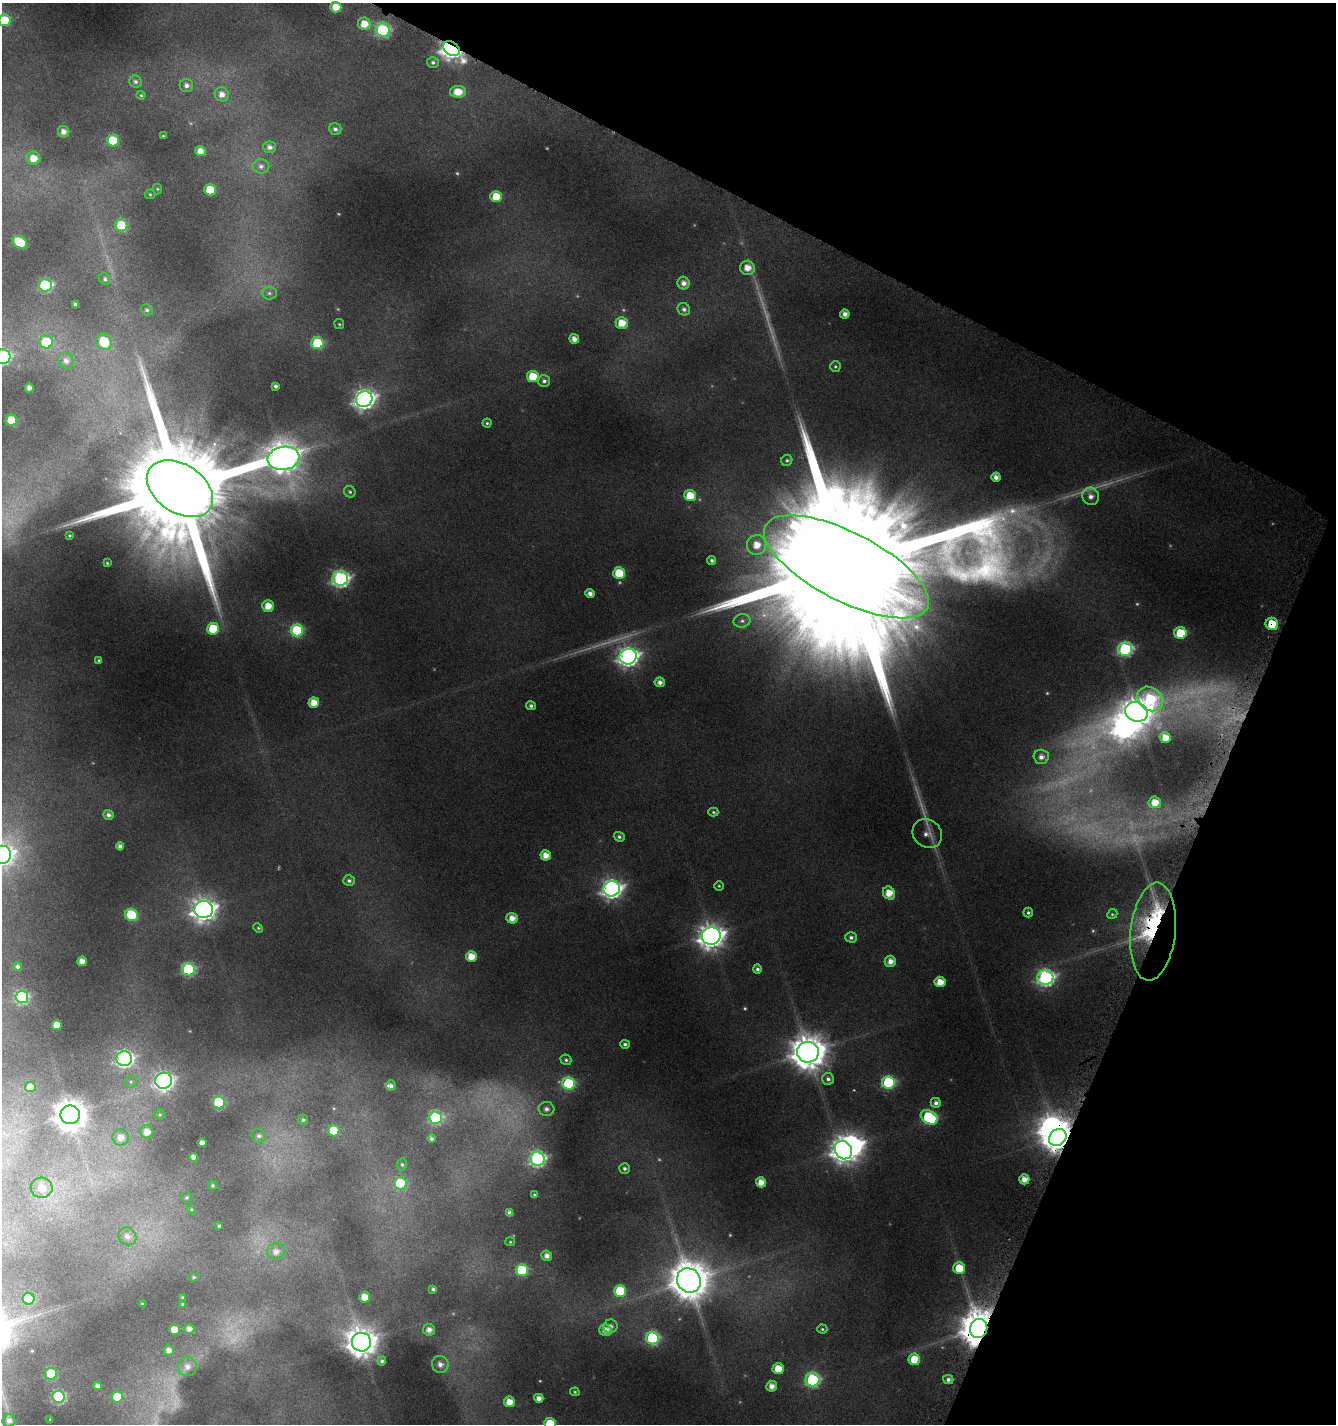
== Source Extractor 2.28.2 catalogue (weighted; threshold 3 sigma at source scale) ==
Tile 8 of 4 x 4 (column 4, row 2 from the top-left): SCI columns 4218-5551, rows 2876-4297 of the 5861 x 5722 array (HDU 1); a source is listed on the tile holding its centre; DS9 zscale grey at full resolution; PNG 1338 x 1426 px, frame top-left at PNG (2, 3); each listed source drawn as its Kron ellipse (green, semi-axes under 4 px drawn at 4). Shown black and unused: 22% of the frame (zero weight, under 4 of 8 exposures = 2% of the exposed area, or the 3 px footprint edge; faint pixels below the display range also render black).
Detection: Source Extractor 2.28.2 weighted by HDU 2 'WHT'; one run over the whole footprint, this tile lists its part. Background 0.0867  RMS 0.0095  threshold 0.0388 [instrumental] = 3 sigma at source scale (4.09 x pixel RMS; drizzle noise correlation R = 1.36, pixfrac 0.8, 0.0396/0.0396 arcsec/px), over >= 5 px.
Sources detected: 222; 20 too faint to see at this stretch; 4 inside a brighter object's white glare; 1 long thin detection or spike segment (spike, bleed or trail) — neither listed nor drawn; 1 inside a brighter listed object's ellipse — not listed separately; the other 196 listed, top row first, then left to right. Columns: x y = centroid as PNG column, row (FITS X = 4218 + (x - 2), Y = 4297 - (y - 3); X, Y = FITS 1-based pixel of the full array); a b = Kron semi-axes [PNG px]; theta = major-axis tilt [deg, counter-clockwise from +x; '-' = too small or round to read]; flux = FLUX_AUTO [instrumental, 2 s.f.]
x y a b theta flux
336 7 5 5 - 13
4 20 6 6 - 30
364 24 6 6 - 13
383 30 7 6 - 130
451 49 9 6 -35 570
433 62 6 5 - 2.2
136 82 6 6 - 2.4
186 85 7 6 - 3.6
458 92 8 6 0 15
222 94 7 7 - 6.5
141 95 4 4 - 1
335 129 6 6 - 2.8
64 132 6 5 - 5.7
163 136 4 3 - 0.75
113 140 6 6 - 30
270 147 6 6 - 4
200 151 5 5 - 7.7
33 158 7 6 - 11
261 166 8 7 - 3.9
157 189 5 5 - 1.1
210 190 5 5 - 22
150 194 5 5 - 1.1
496 197 5 5 - 18
121 225 6 6 - 37
20 242 7 5 -32 38
747 268 7 7 - 10
105 279 6 5 - 2
683 283 6 6 - 5.5
45 285 7 6 - 82
269 293 7 6 - 2.7
75 304 3 3 - 2.3
684 309 6 6 - 2.9
147 310 6 5 - 1.9
845 314 4 4 - 4.8
622 323 6 6 - 14
339 324 5 4 - 1
574 339 5 4 - 6.4
46 342 7 6 - 33
104 342 9 7 -57 30
317 343 6 6 - 62
3 356 8 7 - 170
66 361 8 7 - 5.2
835 366 5 5 - 1.3
533 376 5 5 - 22
544 381 6 6 - 2.8
275 386 4 3 - 2.4
29 388 4 4 - 4.6
364 399 8 7 - 460
11 420 6 5 - 35
487 423 4 4 - 1.3
284 458 16 11 9 1100
787 460 6 5 - 1.6
996 477 4 4 - 4.7
180 489 36 24 -34 31000
350 492 6 5 - 1.7
690 496 6 5 - 21
1091 496 9 8 - 6
69 535 3 3 - 0.94
757 545 10 10 - 14
712 560 4 4 - 2.2
107 563 3 3 - 0.82
846 567 91 34 -27 100000
619 573 6 5 - 30
340 579 7 7 - 260
590 593 4 4 - 4.1
268 606 6 5 - 12
742 621 8 6 11 3.2
1272 624 6 6 - 27
213 629 6 6 - 38
297 630 6 6 - 78
1180 633 6 6 - 36
1125 649 7 6 - 130
628 657 8 7 - 430
99 660 4 4 - 1.4
660 682 5 5 - 4.3
1150 699 14 11 -40 66
314 703 5 5 - 13
531 706 5 4 - 2.4
1136 712 11 9 -22 1100
1165 738 5 5 - 11
1041 757 7 7 - 5.1
1155 802 6 6 - 12
713 812 5 4 - 1.2
108 815 5 5 - 3.2
927 833 15 13 -40 6.8
619 837 5 5 - 2.2
120 846 4 4 - 3.5
2 855 9 9 - 650
546 855 5 5 - 9.1
349 881 6 5 - 2.4
719 886 5 5 - 1.2
612 889 8 7 - 420
889 893 7 5 -56 13
204 909 9 8 - 700
1028 913 5 4 - 1.8
1112 914 5 4 - 1.2
131 915 6 6 - 44
512 918 5 5 - 8.7
258 928 5 4 - 1.1
1153 932 49 22 84 120
711 936 9 8 - 800
851 937 5 5 - 2.5
471 956 5 5 - 12
82 961 5 4 - 7.5
890 961 5 5 - 6.7
17 967 4 4 - 2.4
188 969 6 6 - 110
757 969 5 4 - 2.4
1045 977 8 7 - 250
940 982 5 5 - 12
22 997 6 6 - 110
57 1025 5 5 - 12
625 1044 5 4 - 2.1
808 1052 11 10 - 1900
124 1059 8 7 - 260
566 1060 5 5 - 1.7
828 1079 6 6 - 2.9
164 1081 8 8 - 340
131 1082 7 5 45 2.2
888 1082 6 6 - 88
569 1084 6 6 - 83
391 1086 5 4 - 3.1
30 1087 5 5 - 8.5
219 1102 6 6 - 59
936 1103 5 5 - 3.5
546 1109 8 7 - 4.2
70 1115 10 9 - 1500
160 1115 5 5 - 1.3
929 1117 9 6 -31 84
435 1118 6 6 - 100
303 1120 5 5 - 1.7
334 1131 6 5 - 27
147 1132 6 6 - 7.8
259 1136 7 6 - 2.9
121 1137 8 8 - 7.9
1058 1137 9 7 41 1000
431 1139 4 4 - 2.3
202 1143 4 4 - 5.4
843 1150 9 8 - 640
193 1157 4 4 - 5
537 1159 7 7 - 200
402 1165 6 5 - 1.6
625 1168 5 5 - 2.3
1024 1179 5 5 - 7.7
761 1182 5 5 - 9.5
400 1183 6 6 - 49
213 1185 4 4 - 1.5
42 1188 11 10 - 9.9
534 1195 3 2 - 0.85
187 1197 5 5 - 1.4
191 1209 5 3 - 0.81
510 1213 4 4 - 3.8
219 1226 4 3 - 1.4
127 1236 9 8 - 5.9
510 1242 5 4 - 0.94
276 1252 9 8 - 6.3
547 1256 5 5 - 5.1
959 1268 6 6 - 23
522 1270 6 6 - 59
194 1277 5 4 - 1.3
689 1280 12 11 - 2600
433 1289 4 4 - 2
620 1291 6 6 - 47
183 1297 3 3 - 1.1
365 1297 5 5 - 12
28 1299 6 6 - 56
142 1304 4 4 - 0.87
182 1304 4 4 - 1.1
610 1326 7 7 - 4.1
979 1328 9 8 - 2700
189 1329 5 5 - 5.6
822 1329 5 4 - 1.3
174 1330 5 5 - 11
429 1330 6 6 - 5.5
605 1330 6 6 - 7.4
652 1338 6 6 - 97
361 1342 9 9 - 1300
169 1350 5 5 - 5.3
914 1359 6 5 - 29
382 1361 4 4 - 2.1
440 1364 8 8 - 5.5
187 1367 9 9 - 5.5
778 1369 5 5 - 17
51 1374 6 6 - 37
812 1380 7 7 - 130
948 1380 5 4 - 3.1
97 1386 4 4 - 3.6
772 1386 5 5 - 6.7
575 1392 5 4 - 1.2
59 1397 6 6 - 110
117 1397 6 5 - 30
539 1398 5 4 - 6
509 1402 5 5 - 11
50 1419 2 2 - 0.65
9 1421 6 6 - 4.2
550 1424 6 6 - 28
Overlapping masked pixels (flux is a lower limit): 5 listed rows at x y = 451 49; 1272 624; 1153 932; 1058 1137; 979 1328
Isophote crosses this tile's border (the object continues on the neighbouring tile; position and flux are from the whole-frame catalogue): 4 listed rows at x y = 4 20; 3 356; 2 855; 550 1424